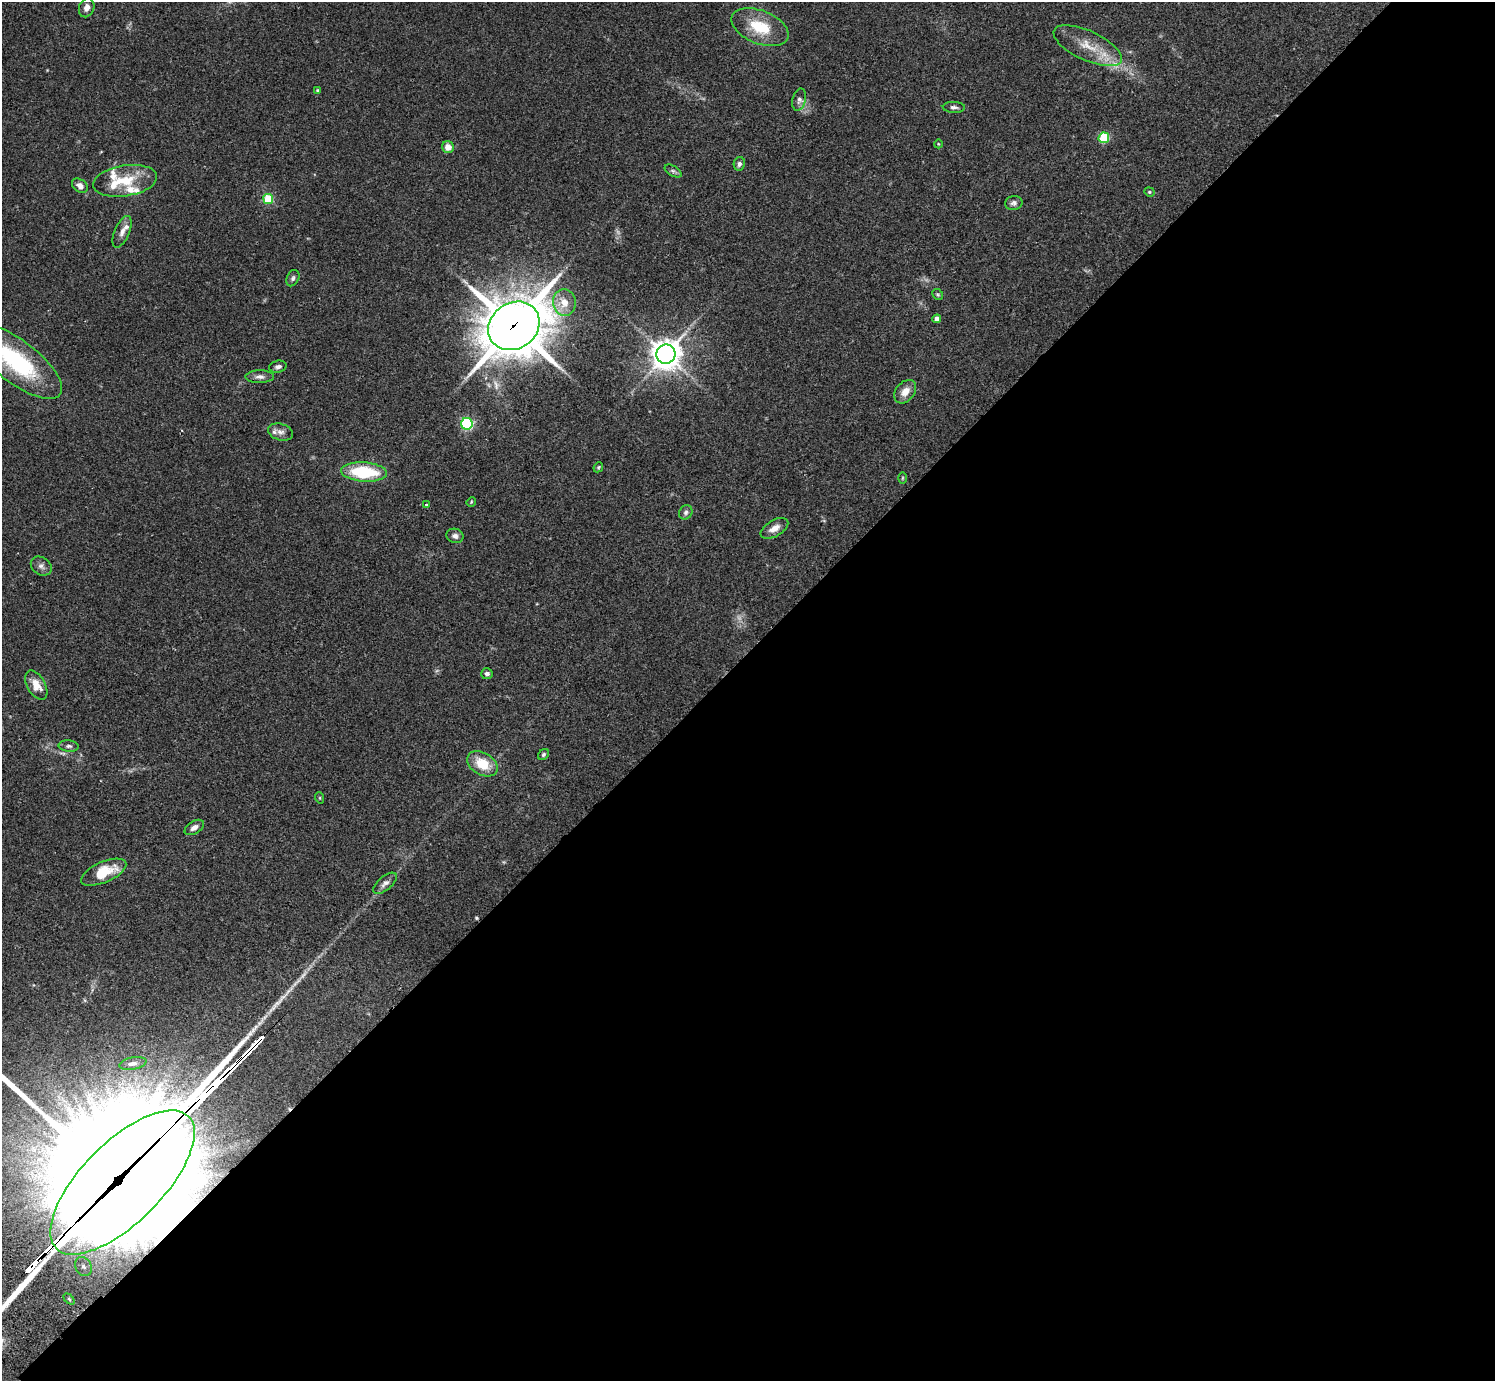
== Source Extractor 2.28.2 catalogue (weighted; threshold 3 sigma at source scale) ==
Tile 12 of 4 x 4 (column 4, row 3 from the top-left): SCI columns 4524-6016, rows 1726-3104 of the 6059 x 6069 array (HDU 1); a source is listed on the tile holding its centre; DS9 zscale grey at full resolution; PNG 1497 x 1383 px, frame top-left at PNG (2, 2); each listed source drawn as its Kron ellipse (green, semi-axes under 4 px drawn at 4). Shown black and unused: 53% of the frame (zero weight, under 2 of 3 exposures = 3% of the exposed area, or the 3 px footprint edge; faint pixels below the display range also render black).
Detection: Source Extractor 2.28.2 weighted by HDU 2 'WHT'; one run over the whole footprint, this tile lists its part. Background 0.108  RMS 0.0064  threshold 0.0289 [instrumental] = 3 sigma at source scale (4.5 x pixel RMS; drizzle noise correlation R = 1.50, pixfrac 1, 0.05/0.05 arcsec/px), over >= 5 px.
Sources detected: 65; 2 too faint to see at this stretch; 1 inside a brighter object's white glare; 1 cosmic-ray / hot-pixel residue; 4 long thin detections or spike segments (spike, bleed or trail) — neither listed nor drawn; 6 inside a brighter listed object's ellipse — not listed separately; the other 51 listed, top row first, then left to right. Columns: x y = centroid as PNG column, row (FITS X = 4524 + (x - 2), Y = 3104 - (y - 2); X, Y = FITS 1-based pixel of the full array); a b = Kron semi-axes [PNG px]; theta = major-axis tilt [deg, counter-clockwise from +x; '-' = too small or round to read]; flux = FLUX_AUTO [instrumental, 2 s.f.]
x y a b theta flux
87 8 10 7 68 3.5
760 27 30 16 -22 22
1088 46 37 14 -25 17
318 90 4 3 - 1.1
799 100 11 6 77 2.7
954 107 11 5 -2 2
1104 138 5 5 - 41
938 144 4 3 - 0.48
448 147 6 6 - 6.6
739 164 7 5 79 1.9
673 171 9 5 -30 1.5
125 181 32 15 9 20
80 186 8 6 -36 3
1149 192 5 4 - 0.79
268 199 5 5 - 32
1014 203 8 7 - 2
122 232 17 7 66 4
293 278 8 6 64 1.6
938 294 6 5 - 0.88
564 302 13 11 -84 8.7
937 319 4 4 - 3.2
514 326 27 23 35 2800
666 354 10 9 - 820
17 362 55 21 -38 68
278 367 8 6 13 2.3
260 377 14 6 1 3.1
905 392 13 9 50 6.3
467 424 6 6 - 86
280 432 13 8 -16 3.1
598 467 5 4 - 0.8
364 472 23 9 -4 37
902 478 6 4 89 0.66
471 502 5 4 - 0.6
426 504 3 2 - 0.61
686 512 7 6 - 1.7
774 528 15 8 30 4.8
455 536 9 7 -18 2.5
41 566 11 8 -36 2.9
487 674 6 5 - 1.8
36 685 16 9 -60 8.3
69 746 10 5 -5 1.8
543 754 6 5 - 1.1
482 764 16 11 -30 16
320 798 6 3 -72 0.71
194 827 11 6 31 2.8
104 872 24 10 23 18
385 883 14 6 40 3.1
133 1063 14 6 11 2.7
122 1182 94 40 45 26000
83 1266 10 8 -60 3.4
69 1299 6 4 -45 1
Overlapping masked pixels (flux is a lower limit): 2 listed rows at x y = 514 326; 122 1182
Isophote crosses this tile's border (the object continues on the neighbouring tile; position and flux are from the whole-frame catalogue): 2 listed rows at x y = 17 362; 122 1182